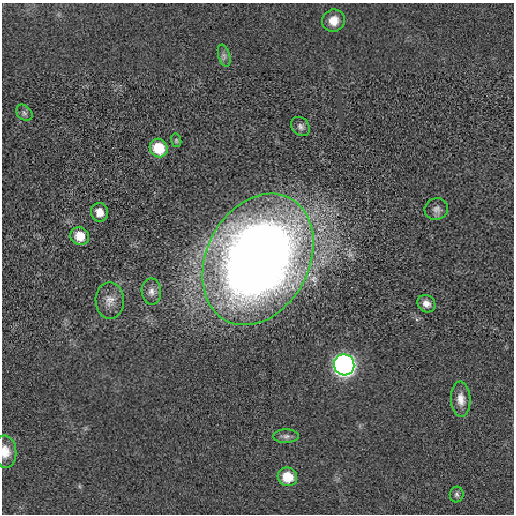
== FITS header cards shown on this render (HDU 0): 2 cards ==
NAXIS1  =                  512 / length of data axis 1
NAXIS2  =                  512 / length of data axis 2

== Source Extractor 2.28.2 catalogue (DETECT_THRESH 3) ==
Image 512 x 512 px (HDU 0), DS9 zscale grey, 1 PNG px = 1 image px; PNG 516 x 516 px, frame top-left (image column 1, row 512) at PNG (2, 3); each listed source drawn as its Kron ellipse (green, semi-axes under 4 px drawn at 4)
Background -2.47e-04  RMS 0.0044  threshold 0.0131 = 3 sigma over >= 5 px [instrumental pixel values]
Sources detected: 19; all 19 listed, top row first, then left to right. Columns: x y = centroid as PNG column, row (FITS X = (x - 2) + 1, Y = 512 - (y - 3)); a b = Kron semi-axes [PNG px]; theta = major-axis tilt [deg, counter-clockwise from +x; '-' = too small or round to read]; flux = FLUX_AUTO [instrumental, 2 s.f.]
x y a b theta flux
334 21 11 11 - 3.4
224 56 11 5 -74 1
24 113 9 7 -45 0.9
300 126 10 8 -49 1.3
176 140 7 5 -76 0.47
159 148 9 8 - 11
436 209 12 10 18 1.6
99 212 9 8 - 3.1
80 236 9 8 - 5.1
258 259 69 51 62 370
151 291 13 9 -88 2
110 300 18 14 -89 3.3
426 304 9 8 - 2.2
344 365 11 10 - 160
461 399 18 10 -87 3
286 436 12 7 0 1.2
5 452 16 11 -86 4
287 477 10 9 - 7.2
457 494 8 7 - 0.79
At the frame edge (FLAGS 8, measured only in part): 1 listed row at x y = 5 452